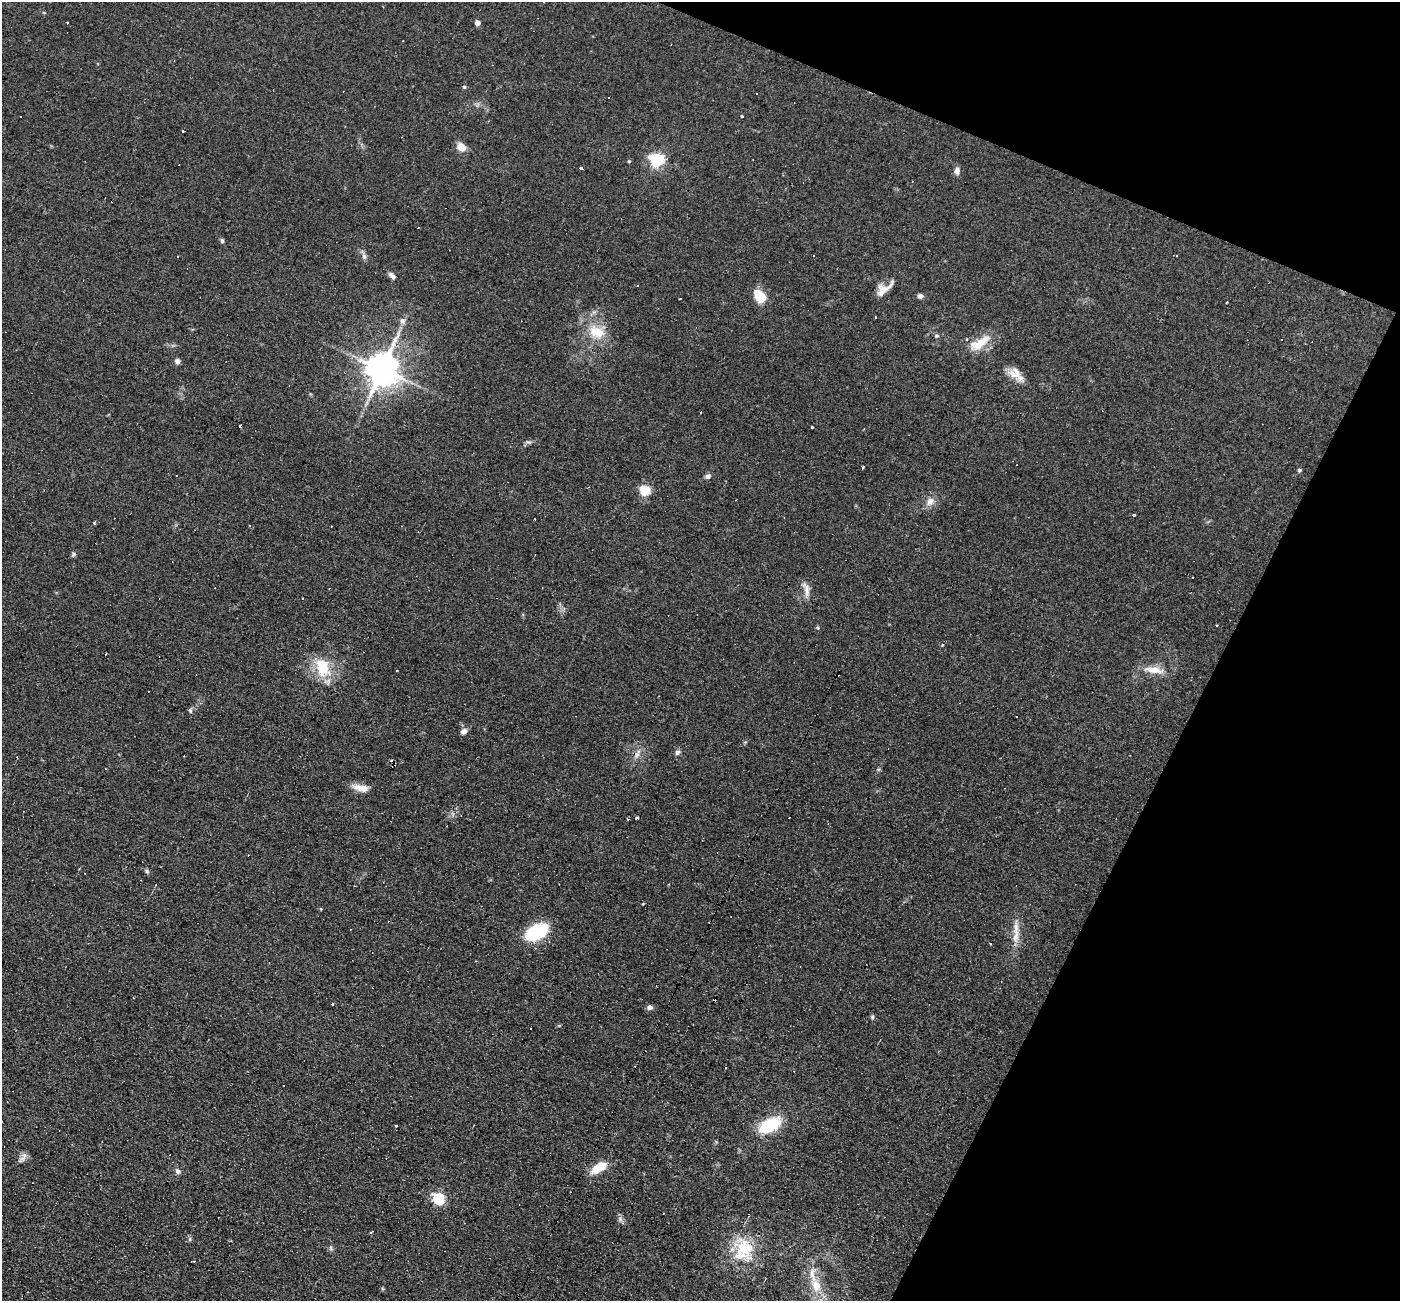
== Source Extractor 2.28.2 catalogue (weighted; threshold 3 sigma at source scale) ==
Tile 8 of 4 x 4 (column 4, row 2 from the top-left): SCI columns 4193-5590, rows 2869-4167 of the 5590 x 5602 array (HDU 1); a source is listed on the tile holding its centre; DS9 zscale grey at full resolution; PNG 1402 x 1303 px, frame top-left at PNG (2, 2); no overlay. Shown black and unused: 20% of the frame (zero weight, under 2 of 3 exposures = <1% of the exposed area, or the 3 px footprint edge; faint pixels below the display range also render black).
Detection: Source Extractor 2.28.2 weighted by HDU 2 'WHT'; one run over the whole footprint, this tile lists its part. Background 0.0814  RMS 0.0088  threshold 0.0394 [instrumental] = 3 sigma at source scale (4.5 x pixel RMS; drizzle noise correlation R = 1.50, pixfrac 1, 0.05/0.05 arcsec/px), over >= 5 px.
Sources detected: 95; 26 cosmic-ray / hot-pixel residue — not listed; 1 inside a brighter listed object's ellipse — not listed separately; the other 68 listed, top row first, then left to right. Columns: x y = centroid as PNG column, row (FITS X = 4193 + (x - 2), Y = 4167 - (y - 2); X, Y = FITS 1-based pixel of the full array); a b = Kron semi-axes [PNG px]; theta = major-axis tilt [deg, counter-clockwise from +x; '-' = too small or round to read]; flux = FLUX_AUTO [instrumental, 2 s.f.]
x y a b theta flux
67 23 2 2 - 0.85
477 23 5 4 - 5.3
403 41 2 2 - 0.64
464 87 5 3 - 0.97
742 116 3 3 - 2.3
461 147 10 8 -33 8.7
656 160 6 6 - 160
629 161 4 4 - 0.88
581 168 4 3 - 3.5
957 171 10 7 -85 3.5
222 241 6 4 -87 1.6
364 257 8 6 -71 2.5
392 276 11 5 -35 2.8
884 289 23 10 33 9.2
759 296 17 11 -54 16
920 296 7 6 - 2.7
1226 302 2 2 - 0.99
876 317 3 3 - 4.1
402 321 8 7 - 3.2
597 332 22 14 -23 20
937 336 6 5 - 1.5
980 343 32 12 31 18
177 361 6 6 - 2.8
382 369 10 9 - 1900
1016 373 18 15 -26 10
240 426 3 2 - 5.4
812 427 3 3 - 2.1
863 467 3 2 - 1.2
1299 470 5 4 - 1.4
708 476 8 6 41 2.5
645 490 5 5 - 57
930 501 12 9 48 6.1
1134 515 3 3 - 2.7
73 554 6 5 - 1.5
806 589 22 7 -75 6
302 598 3 2 - 0.72
818 628 5 3 - 0.88
106 654 3 2 - 1.2
322 667 28 19 -81 27
1153 670 27 9 -7 12
397 671 3 2 - 0.85
190 711 7 5 -88 1.7
464 731 8 6 31 3.6
677 752 7 6 - 2.3
637 754 9 6 54 3.5
360 788 20 7 -14 9
637 817 3 3 - 2.3
627 819 4 2 - 0.68
147 871 6 5 - 1.4
537 932 20 12 29 63
1016 936 24 8 82 10
991 944 3 2 - 2.2
332 1004 3 3 - 1.6
650 1007 6 5 - 3
872 1017 5 5 - 1.3
531 1029 3 3 - 8.7
726 1068 3 2 - 1.1
284 1085 3 3 - 1.3
769 1125 19 11 28 45
395 1126 3 3 - 2.8
23 1157 15 6 52 3.6
599 1168 18 8 33 19
178 1171 7 6 - 2.4
439 1199 16 14 -56 16
620 1219 6 5 - 2.1
371 1232 3 2 - 1.1
744 1248 35 26 -73 40
816 1286 18 11 -69 16